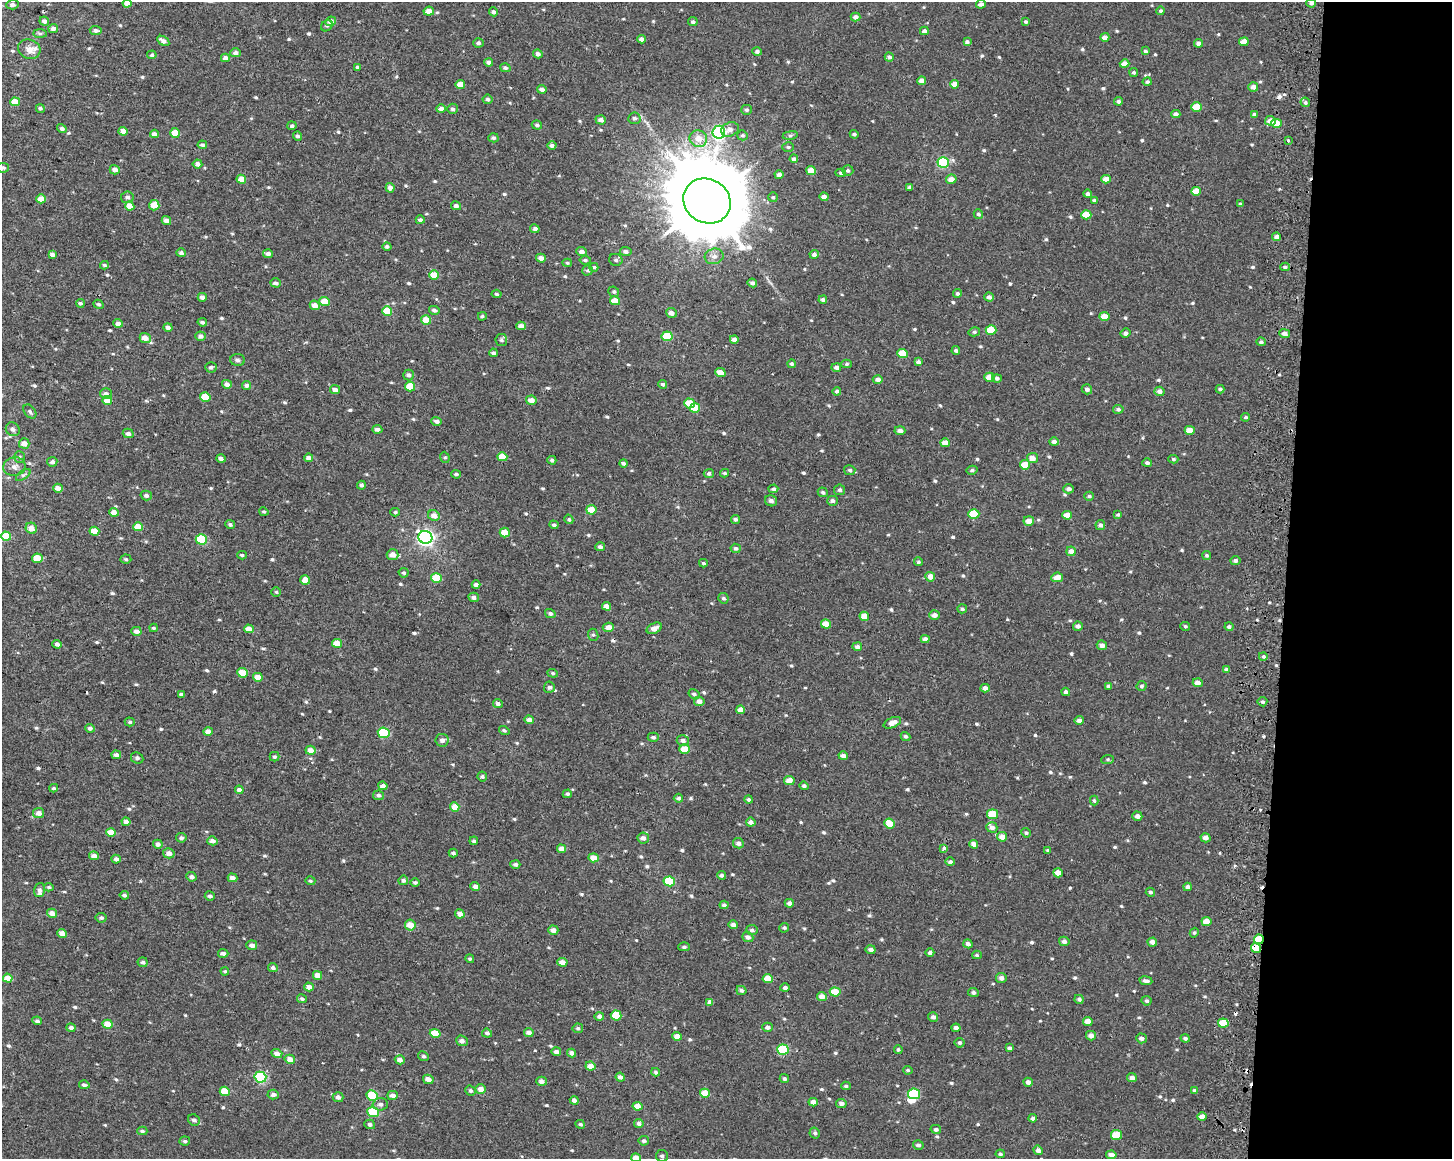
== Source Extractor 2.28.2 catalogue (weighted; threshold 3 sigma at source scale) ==
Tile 9 of 3 x 4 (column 3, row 3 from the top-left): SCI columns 3226-4675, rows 1161-2317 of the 4943 x 4643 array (HDU 1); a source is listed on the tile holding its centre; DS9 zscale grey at full resolution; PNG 1454 x 1161 px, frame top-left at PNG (2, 2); each listed source drawn as its Kron ellipse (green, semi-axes under 4 px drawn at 4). Shown black and unused: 11% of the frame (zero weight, under 2 of 3 exposures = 2% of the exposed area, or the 3 px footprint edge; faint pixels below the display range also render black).
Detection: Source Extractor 2.28.2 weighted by HDU 2 'WHT'; one run over the whole footprint, this tile lists its part. Background 0.00212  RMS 0.0072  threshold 0.0324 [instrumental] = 3 sigma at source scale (4.5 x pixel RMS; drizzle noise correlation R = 1.50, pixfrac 1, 0.0396/0.0396 arcsec/px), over >= 5 px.
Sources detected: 700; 1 inside a brighter object's white glare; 7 cosmic-ray / hot-pixel residue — neither listed nor drawn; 3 inside a brighter listed object's ellipse — not listed separately; of the other 689, all 500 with FLUX_AUTO >= 1.08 (the completeness limit of this list) listed and drawn (189 fainter detections not listed), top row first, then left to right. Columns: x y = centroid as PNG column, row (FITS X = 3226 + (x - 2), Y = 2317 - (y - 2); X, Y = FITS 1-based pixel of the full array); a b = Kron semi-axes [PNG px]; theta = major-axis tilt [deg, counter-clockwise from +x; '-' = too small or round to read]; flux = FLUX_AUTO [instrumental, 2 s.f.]
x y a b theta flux
127 3 4 4 - 5.4
1311 3 5 4 - 1.9
981 4 5 4 - 2.9
12 5 6 5 - 2.3
429 11 5 4 - 4.9
1161 11 4 4 - 1.7
493 12 4 4 - 1.9
855 17 5 4 - 3
44 21 5 4 - 2.4
331 21 5 4 - 3.7
693 22 5 4 - 1.7
1026 22 3 3 - 1.3
327 26 6 5 - 1.2
53 28 5 4 - 3
96 30 6 4 -7 2.2
924 31 4 4 - 2.8
40 33 7 4 -1 1.4
1105 37 4 4 - 4
641 39 4 4 - 3.3
163 41 6 4 -32 3.2
967 42 4 4 - 2.1
1244 42 5 4 - 6.8
478 43 5 4 - 1.8
1198 43 4 4 - 3.3
29 49 11 9 -23 5.8
757 51 5 4 - 2
1145 51 4 4 - 1.3
235 53 5 4 - 2.7
538 54 5 4 - 2.6
152 55 5 4 - 1.4
889 57 4 4 - 2
225 58 4 4 - 3.7
489 62 4 4 - 2.7
1125 64 5 4 - 6
358 67 4 4 - 1.6
505 68 5 4 - 1.6
1134 72 4 4 - 1.5
922 81 4 4 - 4.4
1147 82 4 4 - 1.5
460 84 5 4 - 7.1
954 84 4 4 - 6
1253 87 5 4 - 3.6
542 89 5 4 - 2.8
488 99 5 4 - 1.6
1118 101 4 4 - 1.8
15 102 5 4 - 9.6
1305 102 5 4 - 1.6
1197 107 5 4 - 11
40 108 5 4 - 1.3
441 109 5 4 - 3
452 109 5 5 - 1.7
746 110 5 5 - 1.5
1176 114 4 4 - 2.7
1254 114 4 3 - 2
634 118 6 5 - 1.9
601 120 5 4 - 3.1
1270 121 5 5 - 5.5
1276 123 5 4 - 8.7
537 125 5 4 - 1.6
292 126 4 4 - 1.5
62 128 5 4 - 2.2
730 129 9 7 23 3.3
123 131 4 4 - 6.4
719 132 6 6 - 100
175 133 5 4 - 10
154 134 4 4 - 2.8
854 134 4 4 - 1.5
742 135 5 5 - 1.4
790 135 7 4 8 1.3
297 136 4 4 - 1.6
493 138 5 4 - 1.4
698 139 9 8 - 7.5
1288 141 3 3 - 3.2
202 145 5 4 - 1.6
552 145 4 4 - 1.9
788 147 6 5 - 1.1
794 159 4 4 - 2.1
943 162 6 5 - 62
197 164 5 4 - 3.6
3 168 6 4 11 1.6
115 170 5 4 - 4.2
811 170 5 4 - 8.9
848 170 5 5 - 1.4
841 173 5 4 - 1.2
779 175 4 4 - 2.7
241 179 4 4 - 9
951 179 5 4 - 5
1106 179 5 4 - 5.5
910 187 3 3 - 1.9
390 188 5 4 - 4.1
1196 191 5 4 - 9.5
1087 194 4 4 - 1.8
127 197 6 6 - 2.1
773 197 5 5 - 1.1
824 197 4 4 - 3.8
41 199 5 4 - 6.1
1094 200 4 3 - 1.1
707 201 24 21 -32 11000
1240 204 4 3 - 1.2
154 205 5 5 - 8.8
130 206 4 4 - 9.1
456 206 5 4 - 2.5
978 214 5 4 - 1.6
1086 215 5 4 - 12
166 220 5 4 - 3.9
420 220 4 4 - 2
535 229 5 4 - 2.2
1277 237 4 4 - 3
387 246 4 4 - 1.7
581 252 5 4 - 3.2
626 252 6 4 -4 2.3
181 253 5 4 - 2
52 254 4 4 - 2.8
268 254 5 4 - 2.5
814 254 4 4 - 2.8
714 256 9 7 13 3.7
541 258 5 4 - 3.4
585 260 6 4 -9 1.3
616 260 7 6 - 1.7
567 263 5 4 - 1.1
104 265 4 3 - 1.3
594 267 4 4 - 1.3
1285 267 5 4 - 1.5
588 270 5 5 - 1.3
434 275 5 4 - 11
276 283 5 4 - 2.3
752 283 5 4 - 2.3
614 292 5 5 - 1.3
957 293 4 4 - 1.4
496 294 5 4 - 1.1
202 297 4 4 - 3
989 297 4 4 - 2.3
823 300 4 4 - 1.8
615 301 5 4 - 8.5
325 302 5 4 - 10
80 303 4 4 - 1.4
98 304 5 4 - 1.4
315 305 5 4 - 5
434 310 5 4 - 2
387 311 5 4 - 17
671 313 5 5 - 3.4
482 316 4 4 - 1.3
1104 317 5 4 - 8.9
426 320 5 4 - 9.9
202 322 5 4 - 1.4
118 323 4 4 - 3.6
521 326 4 4 - 4.3
168 327 4 4 - 2.9
991 330 5 5 - 14
974 332 6 4 13 1.3
1125 333 5 4 - 2
1285 334 5 4 - 2.9
200 336 5 4 - 2.9
667 336 5 5 - 24
145 338 5 5 - 6.7
734 339 4 4 - 3.3
501 340 6 6 - 1.5
1261 342 4 4 - 1.3
956 350 4 4 - 1.7
493 353 4 3 - 1.7
903 353 5 4 - 15
237 360 7 5 -4 1.8
918 362 4 4 - 2.2
791 364 4 4 - 1.4
847 364 5 4 - 1.4
211 367 6 5 - 1.7
836 368 5 4 - 2.2
720 372 5 4 - 5.9
409 375 5 5 - 2.1
989 377 5 4 - 8.3
997 378 5 4 - 1.8
878 379 5 4 - 3
227 384 5 4 - 3
663 384 4 4 - 1.8
247 385 4 4 - 1.9
410 387 5 4 - 16
335 389 5 4 - 3.2
1087 389 5 5 - 2.3
1220 389 4 3 - 1.5
837 391 4 4 - 1.5
1160 391 5 4 - 3.4
106 394 6 5 - 2.8
205 397 5 4 - 13
531 400 5 4 - 4.9
107 401 5 4 - 11
689 403 5 5 - 12
695 408 5 4 - 11
1118 409 5 4 - 1.7
30 411 8 5 -50 1.7
1246 417 4 3 - 1.3
437 421 5 4 - 2.4
13 429 7 6 - 2.6
377 429 5 3 - 2.2
1190 430 5 4 - 7.1
900 431 5 4 - 3
128 433 5 4 - 2.8
1054 442 4 4 - 3.1
24 443 5 5 - 5.1
945 443 5 4 - 6.7
19 457 6 5 - 1.3
445 457 5 4 - 1.1
502 457 5 4 - 9
309 458 4 4 - 3.5
1032 458 5 5 - 4.5
221 459 4 4 - 2.7
1173 459 5 4 - 1.2
552 460 4 4 - 1.7
52 462 5 4 - 2.2
624 463 4 4 - 2.1
1147 463 5 4 - 1.6
1025 465 5 4 - 9.7
14 467 11 9 10 4
850 470 5 5 - 1.6
972 470 5 4 - 1.4
709 473 5 4 - 1.8
724 473 4 3 - 1.2
456 474 4 3 - 1.5
23 475 8 4 35 1.5
361 485 4 4 - 2.1
58 488 5 4 - 4.4
773 489 5 4 - 1.6
1069 489 5 4 - 2.5
840 490 5 5 - 1.8
823 492 5 4 - 1.3
146 496 5 5 - 2
1089 496 5 4 - 1.6
771 501 6 5 - 2.8
832 501 5 5 - 2.1
591 510 5 4 - 11
114 512 5 4 - 6
264 512 5 4 - 1.1
395 512 4 4 - 1.1
974 514 5 5 - 18
434 515 6 5 - 5
1067 515 5 4 - 6.4
1118 515 4 4 - 1.1
569 519 5 4 - 1.2
735 519 4 4 - 1.6
1029 521 5 5 - 5.7
230 524 5 4 - 1.4
554 525 5 4 - 1.5
1100 525 5 5 - 2.2
138 527 5 4 - 9.2
31 528 6 5 - 6.2
94 531 5 4 - 11
505 533 5 5 - 8.5
6 536 5 4 - 14
425 537 7 6 - 200
201 539 5 5 - 37
600 547 5 4 - 2
736 548 5 4 - 1.8
1071 551 4 4 - 3.5
242 555 5 4 - 1.3
393 555 6 5 - 4.7
1206 555 4 4 - 1.1
37 558 5 5 - 14
126 559 5 4 - 1.1
1235 561 5 4 - 1.9
918 562 4 4 - 1.3
703 563 4 3 - 1.2
404 573 5 5 - 1.2
930 577 5 5 - 5.5
1057 577 6 4 9 6.5
436 578 5 5 - 21
305 580 5 4 - 8.3
476 585 4 4 - 3
276 592 5 4 - 1.1
474 597 5 4 - 2.7
723 598 5 5 - 1.5
607 606 4 4 - 4.3
962 609 5 4 - 1.3
550 614 5 4 - 2.1
934 615 5 4 - 3.7
864 616 5 4 - 9.6
826 624 5 4 - 8.6
1078 626 5 4 - 2.4
1185 626 5 4 - 1.1
608 627 5 5 - 4.8
1229 627 4 4 - 1.7
153 628 4 3 - 1.1
654 628 8 5 26 5.1
249 629 5 4 - 6.4
136 631 5 4 - 3
593 635 6 5 - 1.3
925 639 4 4 - 2.7
337 643 5 4 - 9.8
57 644 5 4 - 2.9
1102 645 5 4 - 3.2
857 647 5 4 - 2.5
1263 656 4 4 - 1.2
1226 670 4 4 - 1.9
243 673 5 4 - 10
553 673 5 4 - 1.1
258 677 5 4 - 7
1198 683 5 4 - 4.3
1109 686 4 4 - 1.7
1142 686 5 5 - 1.5
549 687 5 5 - 1.9
985 688 4 4 - 3.2
1066 692 4 4 - 2.2
181 694 4 3 - 1.9
694 694 6 5 - 1.7
699 701 5 4 - 3.6
1262 702 5 4 - 1.4
498 703 5 4 - 2.3
741 710 4 4 - 4.8
529 720 5 4 - 3.4
1079 720 4 4 - 2.7
130 722 5 4 - 1.1
892 723 9 5 23 5
90 728 5 4 - 2
504 731 5 4 - 1.2
208 732 5 4 - 4.4
384 733 6 5 - 34
905 736 5 4 - 1.4
653 737 5 4 - 1.6
442 740 6 6 - 3.4
683 741 6 5 - 2.7
685 749 5 4 - 9.5
311 750 5 4 - 5.1
116 755 5 4 - 2.5
843 756 4 4 - 2.9
274 757 5 4 - 1.2
137 758 6 5 - 1.7
1108 759 6 4 6 1.1
482 776 5 5 - 1.4
789 780 5 4 - 5.6
383 786 5 4 - 3.5
804 786 5 4 - 1.9
54 788 4 3 - 1.2
239 790 4 4 - 2.4
567 794 5 4 - 1.5
378 795 5 5 - 1.8
678 798 5 4 - 1.7
749 799 4 4 - 1.6
1094 800 5 3 - 1.2
455 807 4 4 - 8.4
39 813 5 5 - 3.8
993 814 5 5 - 15
1137 816 5 4 - 2.8
126 822 4 4 - 3.2
751 822 5 4 - 3.1
889 824 5 4 - 8.8
992 827 5 5 - 2.8
111 832 5 4 - 8.8
1026 833 5 4 - 1.3
1002 837 5 4 - 5.6
181 838 5 4 - 2
643 838 6 5 - 3.2
1205 838 5 4 - 3.9
212 841 5 4 - 3.6
474 841 4 3 - 1.4
738 843 5 5 - 2.7
158 844 5 4 - 2.6
974 844 4 4 - 3.7
944 848 4 4 - 2.4
561 849 4 4 - 4.7
1048 851 4 3 - 1.3
169 853 6 5 - 4.2
453 853 4 3 - 1.6
94 856 5 4 - 4.1
594 858 5 4 - 8.1
116 859 4 4 - 2.7
950 862 5 4 - 1.9
515 864 5 4 - 2
1058 873 5 4 - 6.3
721 875 4 4 - 1.4
191 877 5 4 - 2.4
233 878 5 4 - 3.3
403 880 5 4 - 1.7
310 881 5 4 - 1.1
669 881 6 5 - 30
415 883 5 4 - 1.5
475 886 5 4 - 3.1
49 887 5 4 - 1.1
1188 887 4 4 - 2.7
40 890 7 5 75 2.7
1150 892 5 4 - 1.4
124 895 4 4 - 1.7
210 896 5 4 - 1.9
789 903 4 4 - 2.7
724 905 4 4 - 1.9
52 913 5 4 - 5.2
460 914 5 4 - 4.2
101 918 5 4 - 1.7
1206 921 5 4 - 8.1
410 925 5 5 - 10
733 925 5 4 - 3.3
784 928 5 4 - 1.2
553 930 5 4 - 3.2
752 930 5 5 - 1.7
62 933 5 4 - 5.3
1194 933 5 4 - 1.2
748 937 6 5 - 2.8
1259 939 5 4 - 14
1064 941 5 4 - 2.5
1152 942 5 4 - 3.2
968 944 5 4 - 2.1
252 945 5 4 - 3
684 947 5 4 - 1.4
1256 948 5 5 - 12
871 950 5 4 - 2.9
223 953 5 4 - 2.2
930 953 4 4 - 1.8
977 955 5 4 - 1.1
470 959 4 4 - 1.2
143 962 5 5 - 1.8
562 962 5 4 - 4.8
273 968 5 4 - 1.7
225 971 4 4 - 1.1
318 975 4 4 - 5.8
8 978 5 4 - 7.4
1001 978 5 5 - 2.7
768 979 5 4 - 10
1146 981 6 3 -8 2
309 987 5 4 - 4.2
785 988 5 4 - 1.9
741 990 5 4 - 1.8
835 992 5 4 - 14
973 993 5 4 - 1.8
822 996 5 4 - 4.7
302 999 5 4 - 1.4
1079 999 5 4 - 1.9
1146 1001 5 5 - 1.4
710 1002 4 4 - 3.6
616 1015 5 5 - 18
599 1017 5 4 - 2
933 1017 5 4 - 2.4
37 1021 5 4 - 1.7
1088 1021 5 4 - 6
1223 1023 5 4 - 14
108 1024 5 4 - 11
768 1027 5 4 - 2.3
71 1028 5 4 - 2.1
578 1028 5 5 - 1.2
956 1028 4 4 - 3
529 1032 5 4 - 3.9
435 1033 5 4 - 10
487 1033 5 4 - 1.6
677 1036 5 4 - 5.9
1091 1036 5 4 - 3.5
1141 1038 5 5 - 2.6
1185 1038 4 4 - 1.4
462 1041 6 5 - 3.4
959 1043 5 5 - 1.4
1009 1048 4 3 - 1.8
783 1050 6 5 - 37
898 1050 4 4 - 1.2
556 1052 5 4 - 2.4
277 1053 5 4 - 4
572 1053 4 4 - 2.8
423 1056 5 4 - 1.3
290 1059 5 4 - 5
400 1060 5 4 - 3.2
590 1066 5 4 - 5.8
908 1070 5 4 - 1.4
656 1072 4 4 - 1.3
260 1077 6 5 - 57
620 1077 5 4 - 2.5
1132 1078 5 4 - 3.7
428 1079 5 4 - 3.9
784 1079 5 4 - 1.3
541 1081 5 4 - 3.1
1028 1082 5 4 - 3
84 1085 5 4 - 1.9
846 1086 5 4 - 1.1
481 1089 5 4 - 4.9
225 1091 5 4 - 13
470 1091 5 5 - 1.8
1194 1091 4 4 - 1.5
705 1093 5 4 - 12
273 1094 5 5 - 2.8
914 1094 6 5 - 35
372 1095 5 5 - 22
393 1095 5 4 - 3.5
338 1097 5 5 - 2.5
574 1100 4 4 - 2.9
813 1102 4 4 - 4.1
841 1103 5 4 - 2.5
380 1104 7 6 - 2.4
637 1106 5 4 - 6.9
373 1112 6 5 - 33
1202 1117 5 4 - 4.9
1033 1118 4 4 - 2.2
194 1120 6 5 - 2.2
639 1123 4 4 - 2.3
370 1124 5 4 - 1.9
580 1124 5 4 - 1.2
936 1129 5 4 - 1.6
142 1131 5 3 - 1.3
815 1133 5 5 - 1.5
1117 1135 5 5 - 16
185 1141 5 4 - 1.2
644 1141 5 4 - 1.6
918 1145 5 4 - 1.9
1038 1150 5 4 - 2.7
1000 1154 4 4 - 1.3
1111 1155 5 4 - 3.8
662 1156 6 6 - 2
636 1158 5 4 - 6.8
Overlapping masked pixels (flux is a lower limit): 2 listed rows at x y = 1259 939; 1256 948
Isophote crosses this tile's border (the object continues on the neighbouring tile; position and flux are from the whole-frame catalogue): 4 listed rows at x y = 127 3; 3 168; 662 1156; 636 1158